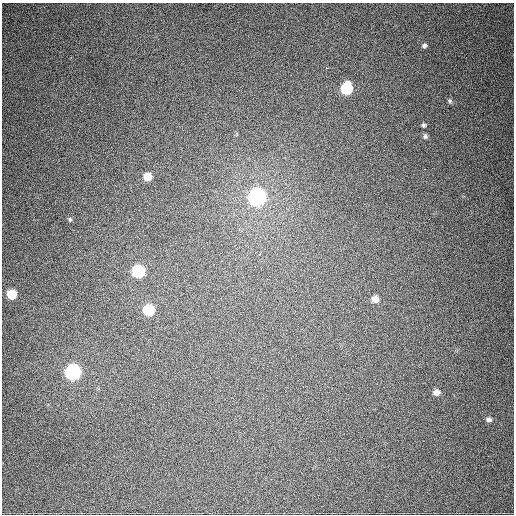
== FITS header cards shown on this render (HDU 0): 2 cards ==
NAXIS1  =                  512
NAXIS2  =                  512

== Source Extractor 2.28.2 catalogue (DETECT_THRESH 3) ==
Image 512 x 512 px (HDU 0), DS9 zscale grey, 1 PNG px = 1 image px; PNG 516 x 516 px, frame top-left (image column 1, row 512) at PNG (2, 3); no overlay
Background 745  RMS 20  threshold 60.7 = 3 sigma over >= 5 px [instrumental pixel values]
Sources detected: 18; all 18 listed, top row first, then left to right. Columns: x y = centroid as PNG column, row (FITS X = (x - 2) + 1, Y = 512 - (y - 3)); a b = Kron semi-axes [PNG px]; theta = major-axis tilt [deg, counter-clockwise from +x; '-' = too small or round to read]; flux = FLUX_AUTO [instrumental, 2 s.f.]
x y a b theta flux
424 45 6 5 - 3100
327 68 3 2 - 4800
347 88 8 7 - 84000
450 101 7 5 -16 2500
423 125 5 4 - 2400
425 136 6 5 - 2900
425 169 2 2 - 15000
148 176 7 6 - 19000
257 197 8 8 - 550000
70 219 5 4 - 1900
260 254 4 3 - 4000
138 271 7 7 - 120000
12 294 7 6 - 35000
375 299 7 7 - 10000
149 310 7 7 - 72000
73 372 8 8 - 330000
436 392 7 7 - 7100
489 420 7 6 - 4800